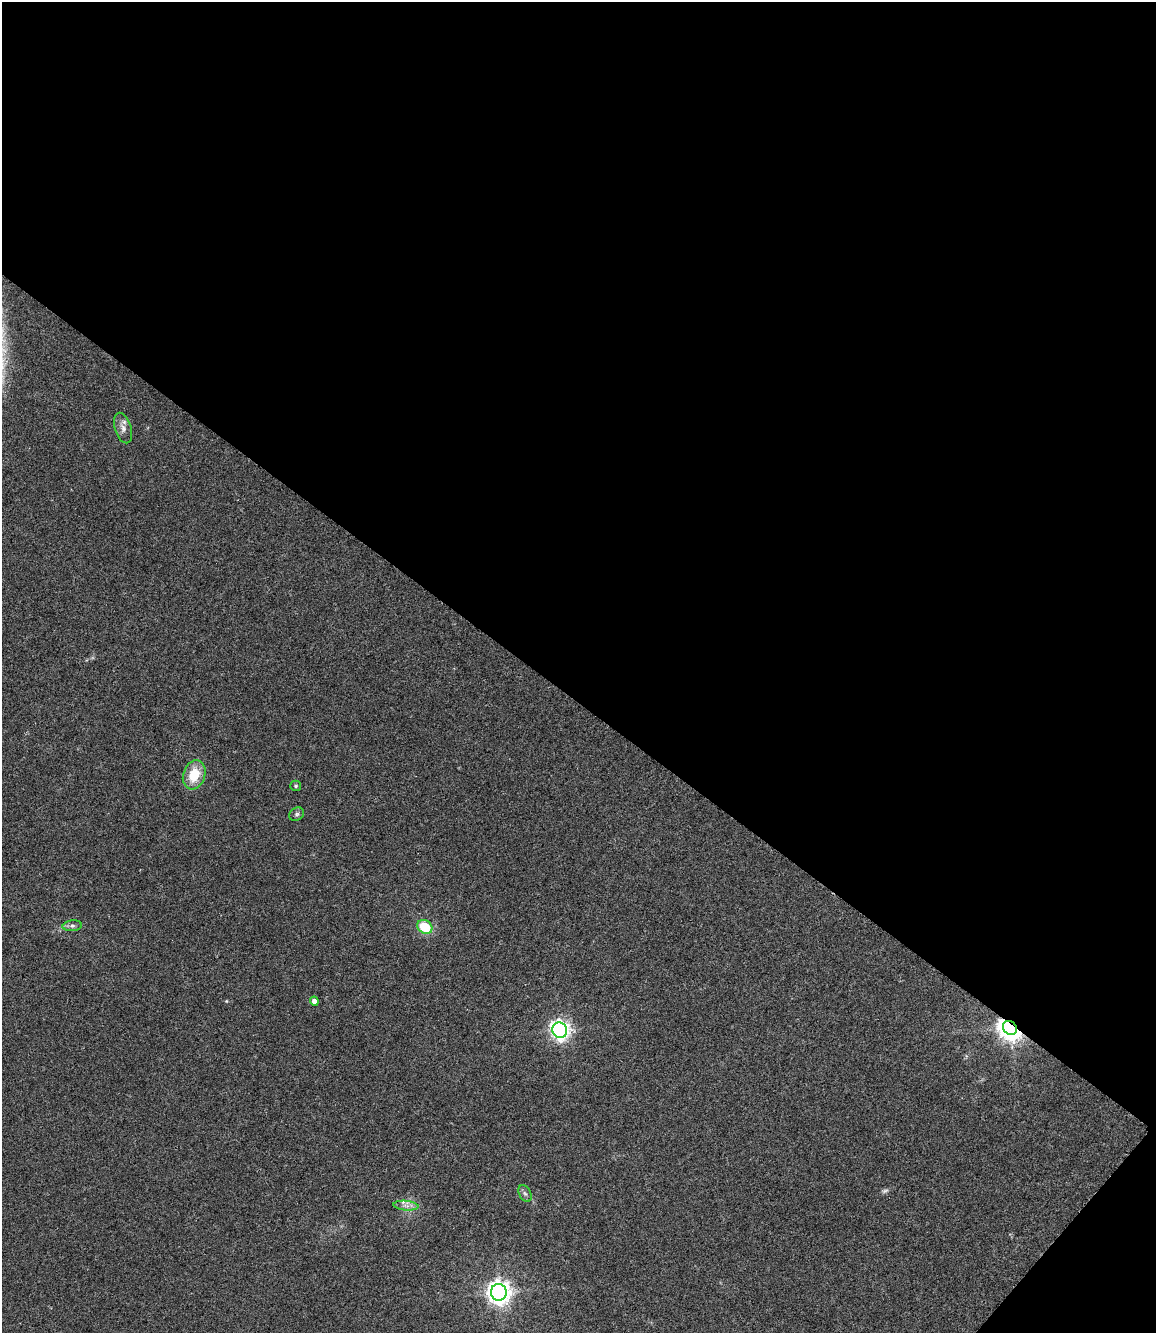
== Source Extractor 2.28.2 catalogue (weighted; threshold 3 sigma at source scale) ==
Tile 8 of 4 x 3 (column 4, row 2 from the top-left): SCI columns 3472-4625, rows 1561-2891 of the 4633 x 4420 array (HDU 1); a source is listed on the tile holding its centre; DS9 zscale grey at full resolution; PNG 1158 x 1335 px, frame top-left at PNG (2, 2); each listed source drawn as its Kron ellipse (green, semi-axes under 4 px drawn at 4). Shown black and unused: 54% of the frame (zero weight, under 3 of 6 exposures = <1% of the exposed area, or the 3 px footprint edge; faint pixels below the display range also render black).
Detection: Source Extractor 2.28.2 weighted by HDU 2 'WHT'; one run over the whole footprint, this tile lists its part. Background 0.0673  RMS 0.0061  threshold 0.025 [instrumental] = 3 sigma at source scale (4.09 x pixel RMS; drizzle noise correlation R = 1.36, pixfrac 0.8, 0.0396/0.0396 arcsec/px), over >= 5 px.
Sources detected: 13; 1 too faint to see at this stretch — neither listed nor drawn; the other 12 listed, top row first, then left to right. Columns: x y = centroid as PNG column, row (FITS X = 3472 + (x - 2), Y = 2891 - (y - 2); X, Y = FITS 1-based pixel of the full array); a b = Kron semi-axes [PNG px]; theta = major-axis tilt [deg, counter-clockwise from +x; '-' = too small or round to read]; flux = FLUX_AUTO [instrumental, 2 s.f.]
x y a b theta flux
123 428 16 8 -72 3.7
194 775 15 11 71 15
296 786 5 5 - 0.98
297 814 8 6 32 1.3
72 926 10 5 6 1.7
425 927 8 6 -35 22
314 1001 4 4 - 3.1
1010 1028 8 6 -45 580
560 1030 8 7 - 270
525 1194 9 5 -61 1.6
406 1206 12 5 -5 3.1
499 1292 8 8 - 470
Overlapping masked pixels (flux is a lower limit): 1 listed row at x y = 1010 1028